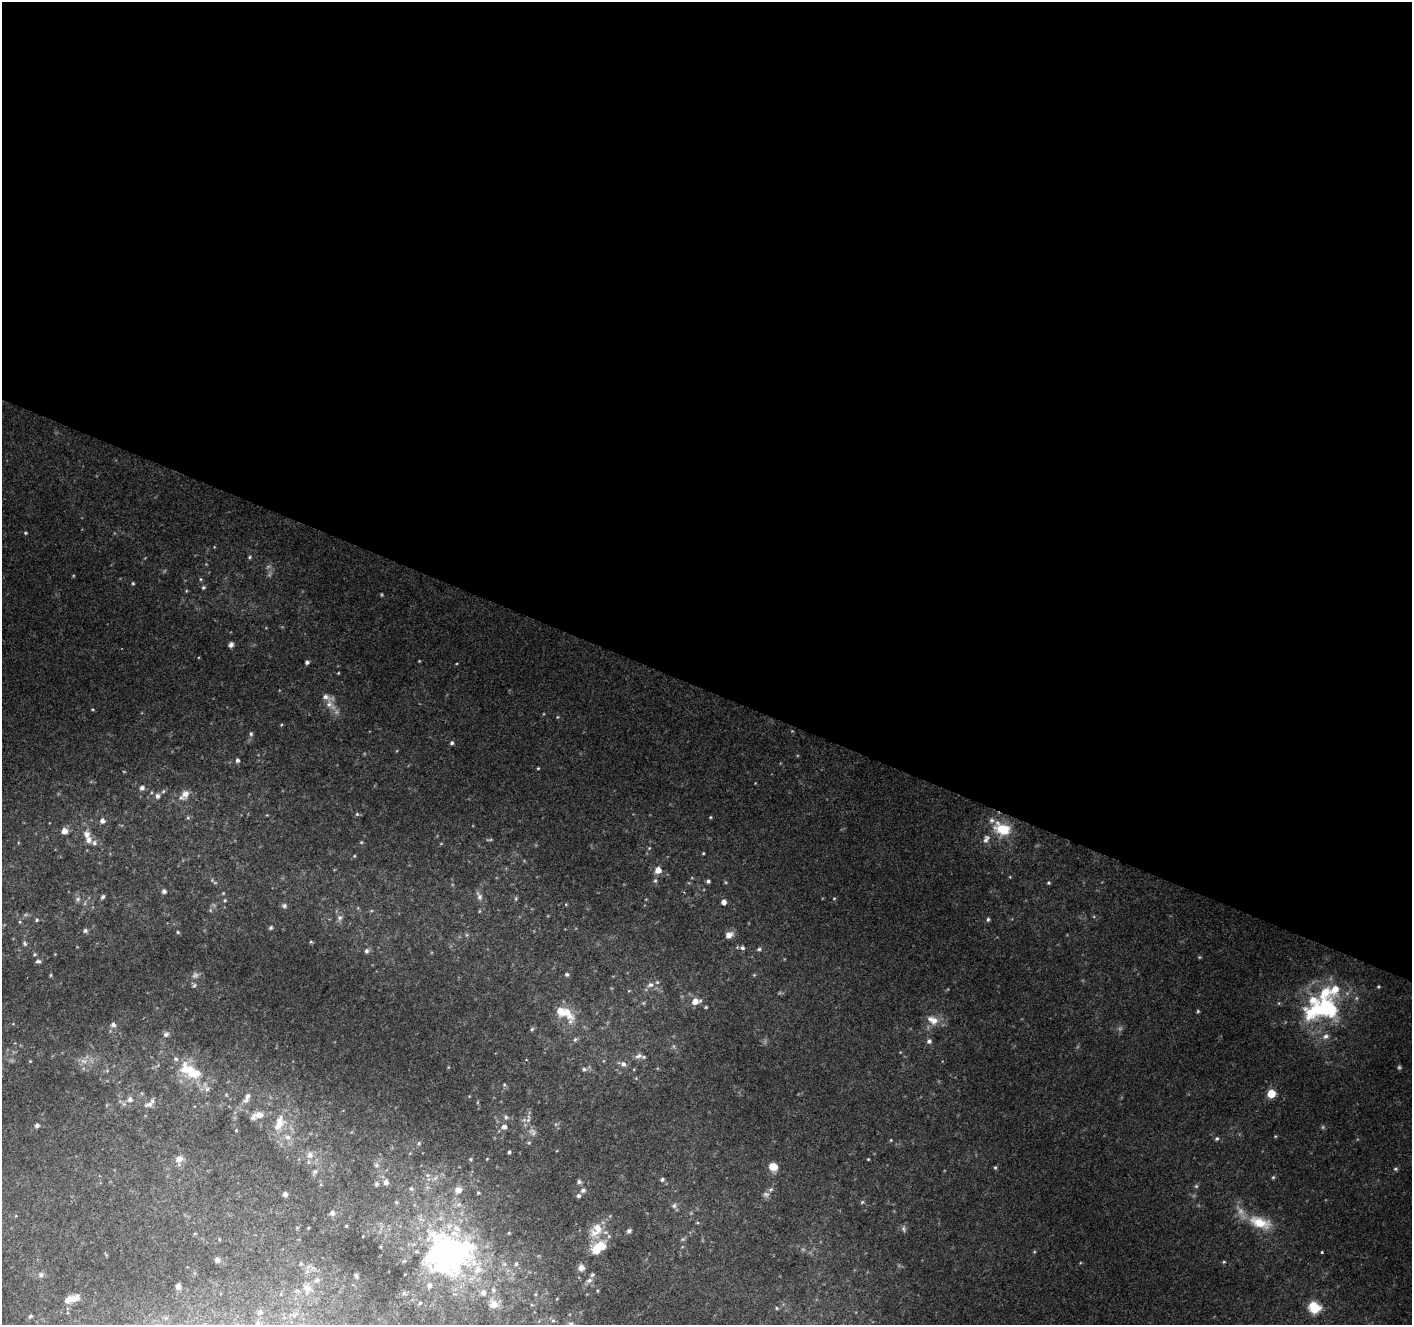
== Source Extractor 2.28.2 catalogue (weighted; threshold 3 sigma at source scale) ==
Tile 3 of 4 x 4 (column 3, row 1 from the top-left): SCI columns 2823-4232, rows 4174-5496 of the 5648 x 5767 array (HDU 1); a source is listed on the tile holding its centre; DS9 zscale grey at full resolution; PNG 1414 x 1327 px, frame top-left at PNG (2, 2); no overlay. Shown black and unused: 52% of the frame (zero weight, under 2 of 3 exposures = <1% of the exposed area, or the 3 px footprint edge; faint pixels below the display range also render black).
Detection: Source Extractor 2.28.2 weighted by HDU 2 'WHT'; one run over the whole footprint, this tile lists its part. Background 0.0643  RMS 0.0076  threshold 0.0341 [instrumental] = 3 sigma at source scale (4.5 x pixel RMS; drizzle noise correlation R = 1.50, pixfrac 1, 0.0396/0.0396 arcsec/px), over >= 5 px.
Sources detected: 238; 27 too faint to see at this stretch — not listed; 24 inside a brighter listed object's ellipse — not listed separately; the other 187 listed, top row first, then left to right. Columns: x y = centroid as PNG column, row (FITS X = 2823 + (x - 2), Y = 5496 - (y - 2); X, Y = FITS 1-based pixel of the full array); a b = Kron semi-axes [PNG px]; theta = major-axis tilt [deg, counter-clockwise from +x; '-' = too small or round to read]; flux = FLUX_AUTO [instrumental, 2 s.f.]
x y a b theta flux
25 533 5 4 - 1
249 557 6 4 52 1.4
201 579 5 5 - 1.1
133 583 4 4 - 1
203 587 5 5 - 1.4
186 591 4 3 - 0.77
231 645 7 6 - 2.7
419 661 4 3 - 0.67
307 662 4 4 - 2.3
338 673 3 3 - 0.68
330 705 20 10 -43 9.2
92 709 5 3 - 0.82
557 717 5 4 - 0.87
281 725 5 4 - 0.83
251 734 8 5 -82 1.8
452 743 5 5 - 1.8
237 760 5 4 - 2.3
538 768 3 3 - 0.76
142 788 6 5 - 3
163 791 6 5 - 1.4
185 794 12 9 79 5.7
157 796 8 6 -90 2.9
357 814 5 5 - 1.3
710 817 4 3 - 0.84
188 818 6 5 - 1.3
102 821 6 6 - 3.3
1002 829 21 15 -22 27
64 831 6 6 - 7.5
87 834 13 10 -87 6.4
986 839 13 8 63 4.8
361 842 5 4 - 0.92
18 843 5 3 - 0.75
441 844 5 3 - 0.74
649 848 5 4 - 0.95
703 853 3 3 - 0.83
354 856 5 4 - 0.89
658 870 6 6 - 8.5
1010 877 5 3 - 0.62
655 881 7 6 - 1.8
708 881 4 4 - 1.8
215 883 6 4 0 1.2
1048 883 5 4 - 1.2
164 891 5 5 - 2.5
479 896 14 6 -66 3.9
103 897 5 4 - 1.8
834 898 5 4 - 0.9
78 899 8 7 - 2.7
516 899 7 5 89 1.3
225 900 5 4 - 0.95
724 902 5 4 - 4.7
566 904 5 3 - 0.73
214 905 8 4 -23 1.4
284 906 7 7 - 2.3
371 911 6 4 18 0.99
340 918 10 8 70 3.6
988 919 6 5 - 1.4
37 920 5 5 - 1.2
20 922 6 5 - 1.2
271 928 6 5 - 1.3
85 930 7 6 - 2.2
178 932 5 4 - 1.1
467 935 6 5 - 1.2
729 935 9 7 27 6.3
311 942 5 4 - 0.92
25 943 8 6 -59 1.9
742 948 7 6 - 2.4
759 949 5 5 - 1.6
367 951 7 7 - 2.4
34 954 5 4 - 1.2
38 961 8 5 -4 1.9
567 974 5 4 - 1.7
51 975 4 4 - 0.88
194 985 8 5 40 1.7
650 985 12 7 21 4.5
1378 987 4 4 - 0.91
629 991 5 4 - 0.83
695 1001 10 7 12 9.2
643 1003 5 5 - 1.2
706 1007 5 4 - 1
1325 1009 45 27 5 110
561 1011 41 13 -35 24
1198 1011 5 4 - 1
933 1020 17 11 -24 11
113 1025 7 6 - 2.7
532 1029 6 5 - 1.3
166 1034 8 7 - 2.9
1326 1036 11 8 24 4.8
575 1039 7 6 - 2
929 1041 6 6 - 2.7
638 1056 13 7 18 3.9
30 1061 4 3 - 0.71
623 1064 11 6 -20 3.8
448 1067 5 3 - 0.66
185 1069 18 12 -89 18
584 1069 7 6 - 2.4
107 1071 6 4 0 1.1
197 1073 24 15 30 18
636 1078 4 4 - 0.74
504 1085 6 4 -70 1.1
207 1089 10 8 -63 3.9
1271 1094 5 5 - 32
226 1095 4 4 - 0.77
469 1096 4 4 - 0.56
247 1097 16 7 61 5.4
130 1099 8 7 - 3.6
150 1104 15 7 19 4.9
258 1115 14 6 17 8.1
506 1117 7 7 - 2.2
279 1123 22 12 68 15
556 1124 6 4 90 1.4
37 1125 5 5 - 2.1
504 1126 7 7 - 4.1
236 1130 4 4 - 0.72
532 1132 14 9 -45 5.2
1275 1136 4 4 - 0.77
288 1137 10 8 -14 4.8
1217 1138 6 5 - 1.5
891 1140 4 4 - 0.81
419 1143 5 5 - 1.1
529 1143 5 5 - 1.1
509 1152 4 3 - 1.4
310 1155 12 10 68 6.3
179 1159 9 8 - 7.1
470 1159 6 4 -1 1.1
487 1159 4 3 - 0.68
868 1159 3 3 - 0.76
376 1165 6 5 - 1.6
773 1167 9 8 - 11
995 1167 5 4 - 1.2
1396 1169 6 5 - 1.4
315 1171 8 6 44 2.4
435 1178 8 4 45 2.1
662 1179 5 4 - 1.8
386 1182 7 6 - 2.7
579 1182 6 5 - 1.9
377 1184 6 5 - 1.5
1196 1186 6 6 - 1.4
411 1189 6 5 - 1.5
458 1190 10 9 - 6.3
583 1190 8 6 40 2.5
478 1193 4 4 - 1
285 1194 5 5 - 3.3
766 1194 9 7 18 2.9
396 1202 5 4 - 0.92
862 1202 5 5 - 1.2
459 1204 9 7 -12 3.7
674 1205 8 7 - 2.6
332 1213 6 6 - 3.3
16 1216 5 3 - 0.68
697 1223 5 3 - 0.82
1260 1223 31 15 -18 25
346 1226 3 3 - 0.76
297 1228 5 4 - 0.87
308 1228 3 3 - 0.78
596 1231 24 16 63 18
629 1231 6 5 - 2.1
219 1239 4 4 - 0.8
683 1239 8 4 27 1.5
598 1248 20 11 35 22
1322 1252 3 3 - 2.5
449 1254 55 48 -7 270
217 1260 6 6 - 2.5
1224 1262 5 4 - 0.92
301 1264 6 4 70 1.1
516 1264 6 5 - 1.9
308 1267 9 5 30 2.7
581 1267 7 7 - 5.3
41 1275 8 8 - 3.1
356 1276 5 3 - 1.4
589 1280 9 7 24 3.4
178 1286 6 5 - 3.3
307 1288 16 14 -69 11
493 1290 8 6 82 2.5
597 1291 5 3 - 0.89
404 1293 6 6 - 1.6
281 1294 5 4 - 0.98
71 1299 18 7 19 9.9
420 1303 6 4 37 1.1
493 1304 13 12 - 8
532 1305 5 3 - 0.74
1314 1307 15 12 -27 18
776 1308 5 5 - 1.1
260 1312 7 7 - 2.9
30 1316 5 4 - 1.5
166 1318 6 5 - 1.3
553 1320 5 5 - 1.3
258 1323 7 7 - 2.5